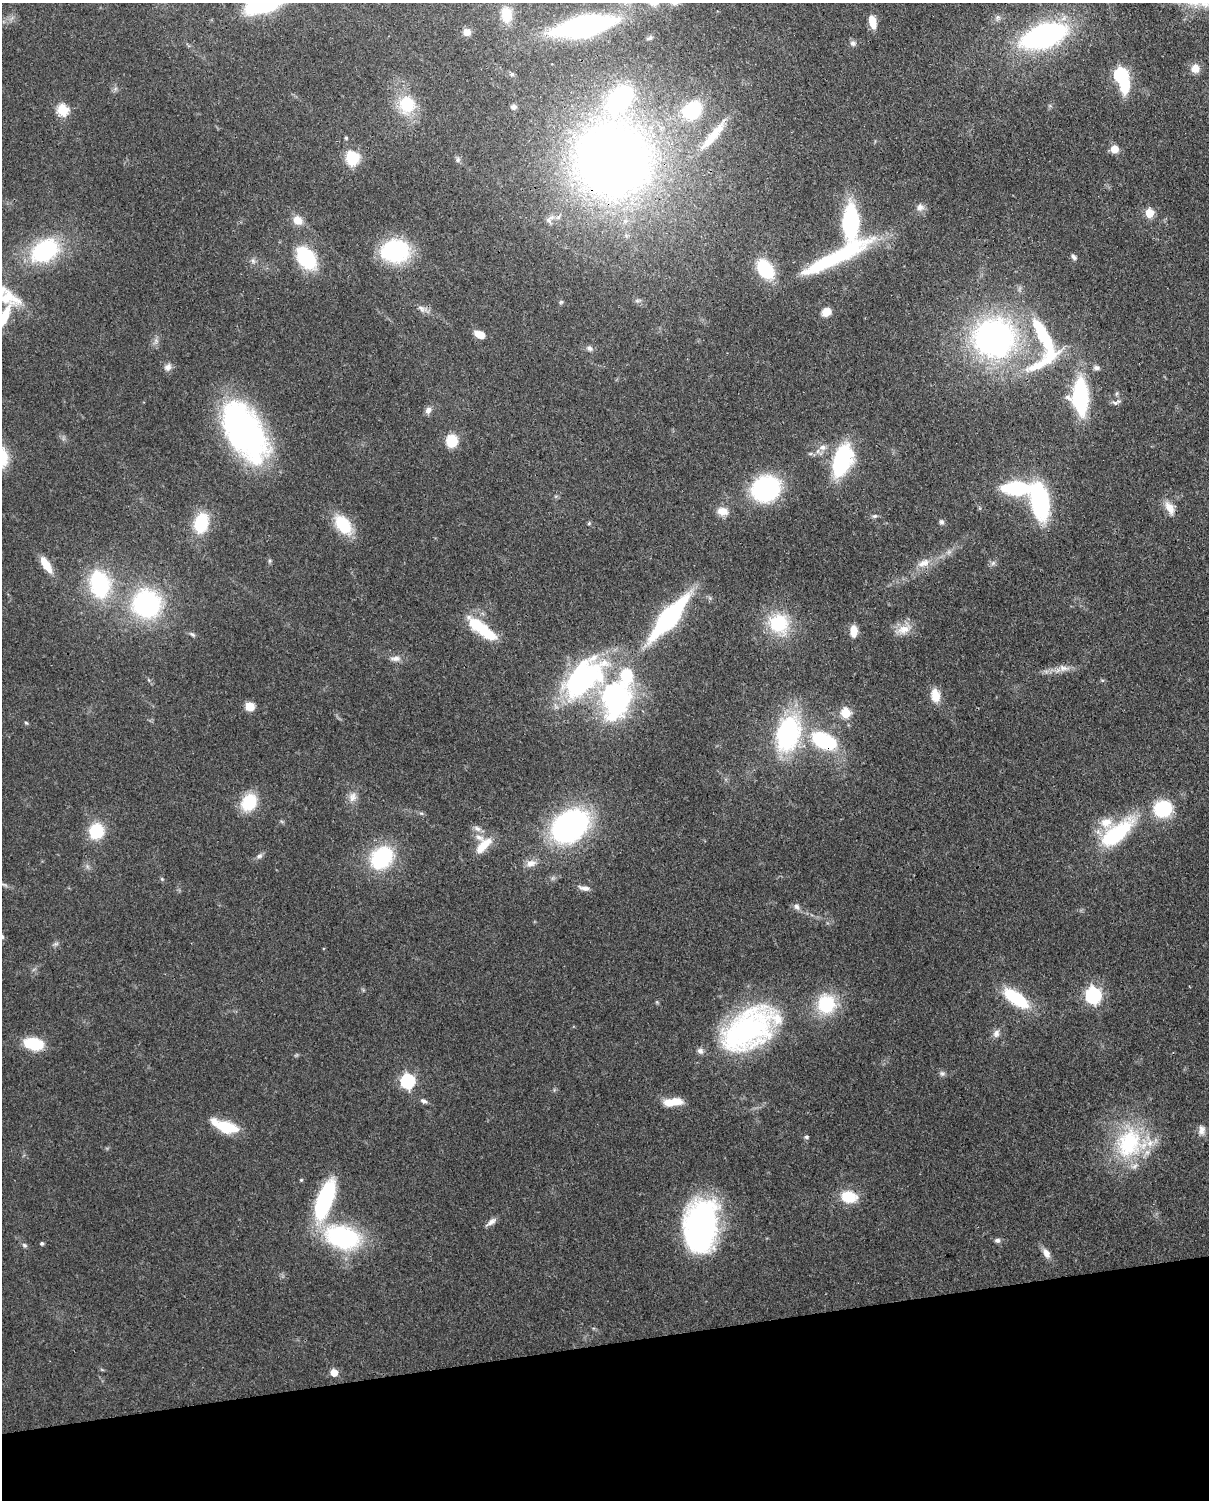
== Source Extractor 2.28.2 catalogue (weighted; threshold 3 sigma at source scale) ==
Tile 10 of 4 x 3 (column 2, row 3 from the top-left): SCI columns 1296-2502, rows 153-1650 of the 5005 x 4911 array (HDU 1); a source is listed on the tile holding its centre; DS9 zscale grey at full resolution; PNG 1211 x 1502 px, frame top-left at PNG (2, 3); no overlay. Shown black and unused: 10% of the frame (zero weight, under 3 of 4 exposures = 7% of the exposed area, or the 3 px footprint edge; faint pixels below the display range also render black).
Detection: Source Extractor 2.28.2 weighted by HDU 2 'WHT'; one run over the whole footprint, this tile lists its part. Background 0.105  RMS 0.0041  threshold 0.0186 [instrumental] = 3 sigma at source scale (4.5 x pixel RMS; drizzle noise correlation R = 1.50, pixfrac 1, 0.05/0.05 arcsec/px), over >= 5 px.
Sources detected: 137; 1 too faint to see at this stretch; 1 inside a brighter object's white glare — not listed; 9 inside a brighter listed object's ellipse — not listed separately; the other 126 listed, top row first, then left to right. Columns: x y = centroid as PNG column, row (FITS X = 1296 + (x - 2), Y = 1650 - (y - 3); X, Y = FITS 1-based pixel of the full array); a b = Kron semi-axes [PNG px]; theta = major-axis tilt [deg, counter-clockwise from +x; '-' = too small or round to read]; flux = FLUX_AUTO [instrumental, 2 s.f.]
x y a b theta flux
675 3 11 7 20 1.8
506 15 18 12 -87 8.4
998 17 8 7 - 1.4
872 21 15 7 -78 5.8
584 26 40 14 11 140
467 32 8 8 - 2.9
1044 36 28 13 18 140
650 38 9 5 43 0.96
853 43 9 7 -18 1.4
1195 68 8 8 - 4.4
512 74 6 5 - 0.85
1121 75 6 6 - 73
407 104 19 17 -67 17
513 107 7 6 - 1.3
62 110 6 6 - 32
692 111 20 16 47 21
713 136 45 10 50 11
346 138 4 4 - 0.63
1114 149 5 5 - 11
352 158 17 15 -72 12
458 160 7 6 - 1.1
612 160 68 65 -21 410
920 207 10 9 - 2.3
1149 213 5 5 - 16
549 219 16 9 50 3
298 220 12 9 -40 5
850 222 24 11 89 66
45 251 28 20 32 43
395 251 24 20 0 47
835 257 105 17 27 51
1074 257 8 5 -50 1.1
306 258 27 18 -53 27
253 261 7 6 - 1.2
765 269 16 11 -53 29
7 297 33 20 -8 15
561 302 6 5 - 0.62
421 308 12 7 -43 2
826 312 12 10 33 3.9
480 334 12 7 -21 4.7
1043 335 79 18 -64 36
994 338 33 30 3 150
589 348 9 7 -29 1.5
1037 365 56 13 26 17
168 367 10 9 - 2.2
1096 368 8 6 -2 1.4
1117 393 6 4 71 0.65
1080 396 30 14 -88 50
1116 402 13 6 23 1.5
428 410 9 7 62 2
244 431 64 33 -61 120
452 441 10 8 81 14
823 447 10 8 11 2.5
842 460 24 13 71 58
1016 488 21 9 0 47
766 489 25 23 26 55
1040 501 27 13 -79 70
1169 508 19 10 -59 4.4
723 511 14 10 -12 4.2
874 516 7 5 1 0.92
941 522 7 7 - 1
201 523 21 14 79 19
589 523 5 4 - 0.5
343 525 23 14 -54 18
924 563 17 10 17 4.7
993 563 7 5 46 1
46 564 23 8 -58 7.2
99 584 20 12 -79 58
147 604 20 19 - 79
669 618 39 12 50 86
779 623 28 25 -36 21
904 629 22 12 20 5.9
853 631 11 7 89 6.2
486 632 32 13 -40 16
192 634 9 5 -30 1
395 658 15 7 2 2.5
1063 668 16 9 -6 3.5
583 678 59 32 43 80
1102 680 6 4 -18 0.51
935 695 16 11 -81 6.1
616 700 55 39 77 74
250 706 9 8 - 5.2
845 713 5 5 - 24
26 723 5 4 - 0.58
788 734 25 15 75 80
825 741 32 18 -25 31
352 797 14 11 78 3.3
249 802 16 13 59 19
1163 809 16 14 16 27
421 813 6 4 -18 0.68
570 826 30 23 32 110
477 829 11 7 -31 2
96 831 17 15 72 16
1116 834 51 20 40 36
483 846 27 11 45 7.7
259 856 9 6 37 1.3
382 858 26 20 52 33
531 863 15 9 14 3.3
162 879 5 4 - 0.53
4 885 12 4 -19 1.2
584 888 15 6 -10 2.1
796 907 10 7 -52 1.6
1093 995 7 6 - 120
1016 998 28 11 -35 25
826 1004 19 18 - 24
749 1029 69 39 33 95
996 1033 11 8 66 2.3
33 1044 17 10 -11 21
942 1073 9 7 -24 1.2
408 1081 6 6 - 75
423 1101 8 6 -24 1.4
673 1102 22 9 6 7.9
226 1127 25 13 -14 14
1201 1130 15 9 89 2.8
806 1137 5 5 - 0.8
1130 1143 44 39 41 43
301 1180 4 4 - 0.42
849 1197 17 13 -7 12
324 1200 38 13 70 56
491 1222 15 6 36 2.1
700 1225 49 30 84 120
342 1237 40 25 -16 54
997 1240 7 6 - 1.2
42 1243 4 4 - 0.88
24 1245 7 6 - 0.91
1046 1253 15 7 -56 3
334 1373 5 5 - 8.7
Overlapping masked pixels (flux is a lower limit): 3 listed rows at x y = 612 160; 244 431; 825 741
Isophote crosses this tile's border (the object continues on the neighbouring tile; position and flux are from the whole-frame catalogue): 2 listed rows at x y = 675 3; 7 297